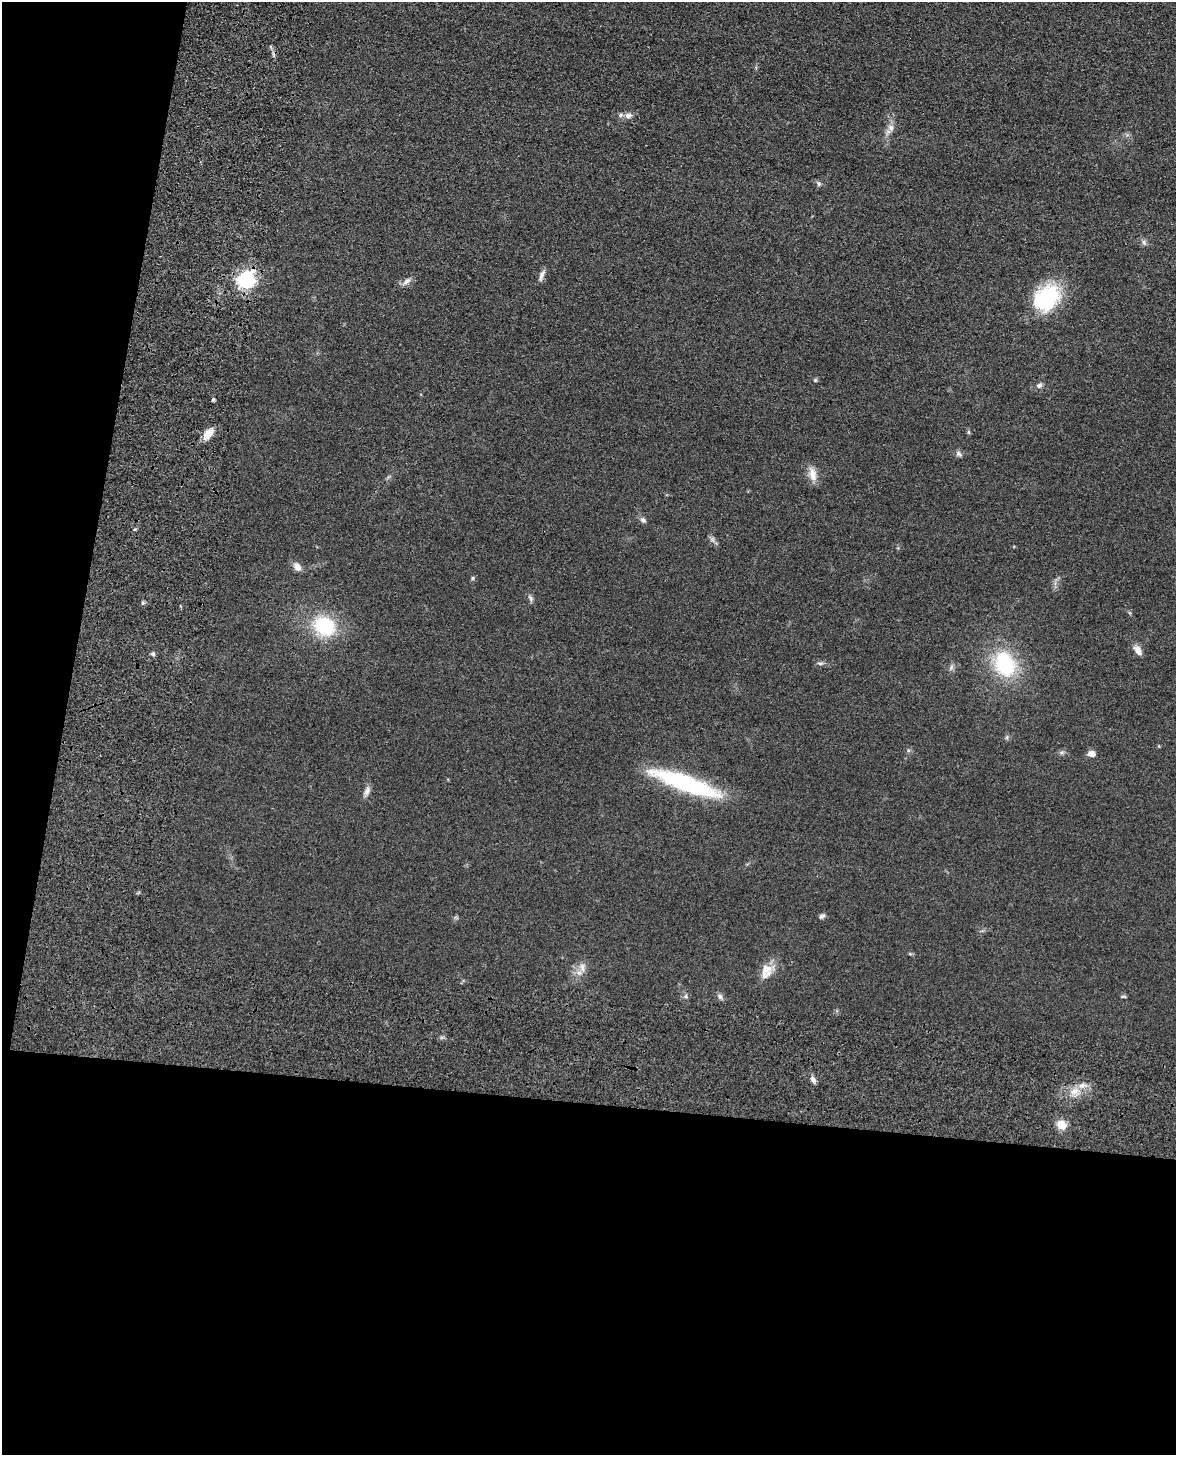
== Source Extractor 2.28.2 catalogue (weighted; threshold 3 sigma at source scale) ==
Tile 9 of 4 x 3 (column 1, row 3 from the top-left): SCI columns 19-1192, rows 156-1608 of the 4869 x 4885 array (HDU 1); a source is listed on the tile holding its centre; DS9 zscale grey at full resolution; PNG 1178 x 1457 px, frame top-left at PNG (2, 2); no overlay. Shown black and unused: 30% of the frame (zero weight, under 3 of 4 exposures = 9% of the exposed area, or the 3 px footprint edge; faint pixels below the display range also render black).
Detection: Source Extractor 2.28.2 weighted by HDU 2 'WHT'; one run over the whole footprint, this tile lists its part. Background 0.0534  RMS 0.0086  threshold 0.0388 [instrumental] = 3 sigma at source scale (4.5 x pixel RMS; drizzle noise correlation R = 1.50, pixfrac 1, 0.05/0.05 arcsec/px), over >= 5 px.
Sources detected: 42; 2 inside a brighter listed object's ellipse — not listed separately; the other 40 listed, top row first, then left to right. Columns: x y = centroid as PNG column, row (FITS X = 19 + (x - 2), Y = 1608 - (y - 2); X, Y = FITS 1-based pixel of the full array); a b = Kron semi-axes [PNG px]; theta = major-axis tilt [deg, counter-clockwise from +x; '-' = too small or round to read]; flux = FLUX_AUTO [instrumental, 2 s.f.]
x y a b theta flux
628 115 10 7 2 3.7
891 128 11 8 -81 4.8
819 183 7 6 - 1.9
1144 242 8 6 -69 2.3
542 275 17 5 70 3.6
246 280 7 7 - 260
407 281 13 7 38 4.1
1046 298 34 25 45 61
815 380 5 5 - 1.1
1039 385 9 7 16 2.6
213 400 5 3 - 1.3
968 432 6 4 -90 1.1
208 434 16 8 49 9.3
959 454 10 6 -39 2.4
812 474 20 9 -79 8.5
643 520 8 6 -51 2.5
712 539 8 6 -73 2.5
297 567 11 8 -54 5.4
473 578 5 4 - 1.2
530 598 10 5 -57 2.3
324 626 20 17 -29 55
1138 650 13 7 -59 5.5
153 654 6 5 - 1.7
820 663 10 4 0 1.9
1005 664 20 14 -68 81
951 667 9 5 71 2.3
1007 737 6 4 72 1.3
1062 752 6 5 - 1.7
1091 754 9 7 -11 4.8
685 783 74 15 -20 100
367 791 14 7 70 4.1
822 916 9 6 30 2.2
582 967 14 7 -86 5.3
766 969 20 17 -8 13
686 996 6 4 72 1.3
720 996 8 6 -86 2.4
1123 996 8 3 0 1.1
813 1079 9 6 -59 3.3
1074 1091 14 7 10 7.7
1061 1125 10 9 - 11